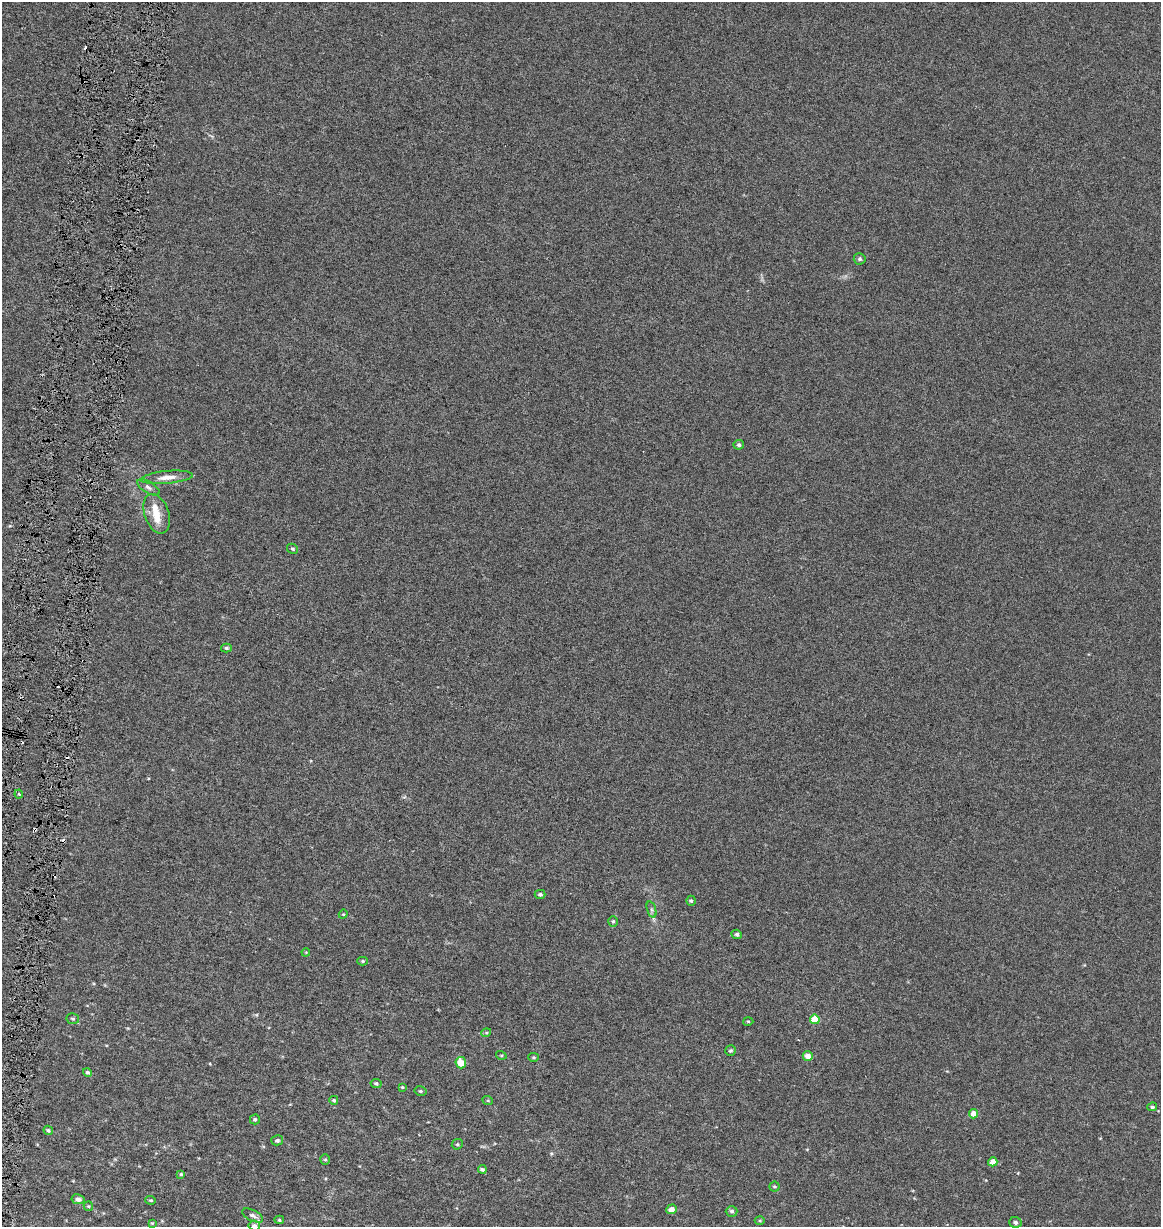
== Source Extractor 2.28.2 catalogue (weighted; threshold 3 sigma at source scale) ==
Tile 7 of 4 x 4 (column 3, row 2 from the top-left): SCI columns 2605-3763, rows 2451-3675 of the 5150 x 4910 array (HDU 1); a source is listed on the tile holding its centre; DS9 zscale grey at full resolution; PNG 1163 x 1229 px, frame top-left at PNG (2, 2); each listed source drawn as its Kron ellipse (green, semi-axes under 4 px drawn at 4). Shown black and unused: <1% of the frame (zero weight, under 3 of 6 exposures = <1% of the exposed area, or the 3 px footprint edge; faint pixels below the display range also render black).
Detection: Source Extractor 2.28.2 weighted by HDU 2 'WHT'; one run over the whole footprint, this tile lists its part. Background 0.00109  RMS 0.0025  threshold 0.0103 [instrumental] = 3 sigma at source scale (4.09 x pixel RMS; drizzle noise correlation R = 1.36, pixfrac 0.8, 0.0396/0.0396 arcsec/px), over >= 5 px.
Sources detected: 62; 6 cosmic-ray / hot-pixel residue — neither listed nor drawn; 3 inside a brighter listed object's ellipse — not listed separately; the other 53 listed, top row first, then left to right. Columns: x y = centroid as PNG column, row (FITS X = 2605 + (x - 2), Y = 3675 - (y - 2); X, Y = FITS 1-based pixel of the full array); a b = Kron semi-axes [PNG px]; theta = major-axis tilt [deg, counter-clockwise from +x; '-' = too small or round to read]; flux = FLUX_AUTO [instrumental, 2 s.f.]
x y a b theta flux
860 259 6 6 - 0.44
739 445 5 4 - 0.55
167 477 26 6 5 2.2
148 487 12 5 -32 0.82
157 514 20 12 -70 3.9
293 549 6 4 -30 0.35
226 648 5 4 - 0.44
19 794 4 4 - 0.32
540 894 5 4 - 0.5
691 901 5 4 - 0.39
652 910 8 4 -71 0.5
343 914 4 4 - 0.22
613 921 5 4 - 0.37
737 934 5 4 - 0.57
306 952 4 3 - 0.19
363 961 5 4 - 0.36
73 1019 6 5 - 0.41
815 1019 5 5 - 4.6
748 1021 5 3 - 0.24
486 1033 5 3 - 0.23
731 1050 6 5 - 0.45
501 1055 5 3 - 0.23
808 1056 5 5 - 1.8
534 1057 5 4 - 0.28
461 1063 6 5 - 3.3
88 1072 4 4 - 0.46
376 1083 5 4 - 0.38
402 1087 4 4 - 0.24
420 1091 6 4 -13 0.4
334 1100 4 4 - 0.33
488 1101 5 3 - 0.2
1152 1107 5 4 - 0.41
974 1114 4 4 - 2.1
255 1119 5 5 - 0.42
48 1130 5 4 - 0.36
277 1140 6 5 - 0.53
457 1144 6 5 - 0.33
325 1160 5 5 - 0.35
993 1162 4 4 - 2.4
482 1169 4 4 - 0.47
181 1174 4 4 - 0.28
774 1186 5 5 - 0.36
78 1199 7 5 -10 0.93
151 1200 5 4 - 0.33
88 1206 5 4 - 0.29
671 1209 5 5 - 1.2
732 1211 6 5 - 0.57
253 1216 11 5 -27 0.78
279 1220 5 4 - 0.31
760 1221 5 3 - 0.25
1015 1222 6 5 - 0.65
152 1223 4 4 - 0.2
254 1226 6 5 - 0.57
Isophote crosses this tile's border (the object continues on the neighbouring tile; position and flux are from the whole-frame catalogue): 1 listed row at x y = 254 1226